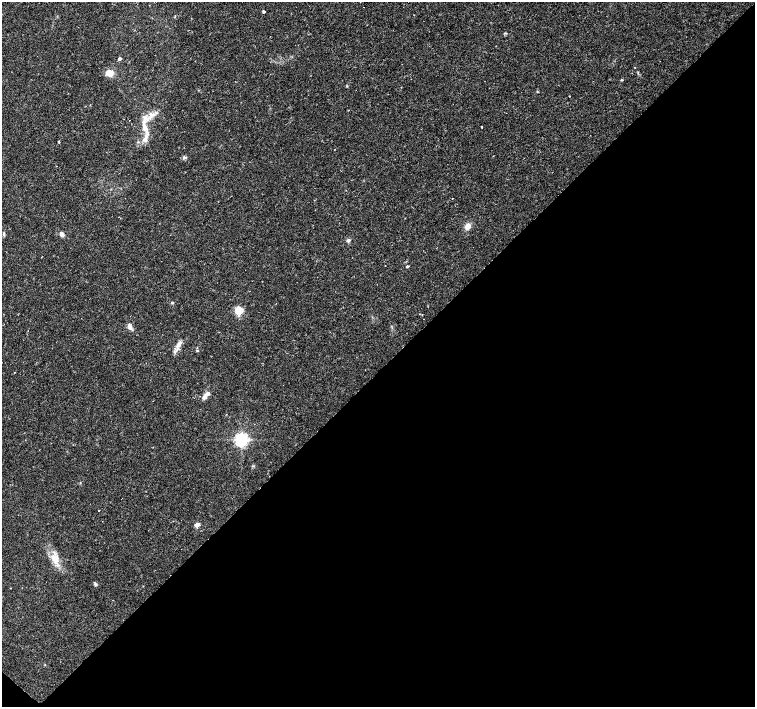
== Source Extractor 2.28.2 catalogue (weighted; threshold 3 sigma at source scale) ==
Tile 15 of 4 x 4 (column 3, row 4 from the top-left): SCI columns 3022-4527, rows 235-1643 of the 6035 x 6035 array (HDU 1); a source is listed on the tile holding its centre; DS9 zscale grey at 2 x 2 block average (1 PNG px = mean of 2 x 2 image px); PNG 757 x 709 px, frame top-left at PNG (2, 2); no overlay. Shown black and unused: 48% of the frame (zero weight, under 2 of 3 exposures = <1% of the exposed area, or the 3 px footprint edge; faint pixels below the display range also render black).
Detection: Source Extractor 2.28.2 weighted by HDU 2 'WHT'; one run over the whole footprint, this tile lists its part. Background 0.0488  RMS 0.0036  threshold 0.0161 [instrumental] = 3 sigma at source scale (4.5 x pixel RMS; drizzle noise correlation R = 1.50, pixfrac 1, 0.0396/0.0396 arcsec/px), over >= 5 px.
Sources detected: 33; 1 inside a brighter listed object's ellipse — not listed separately; the other 32 listed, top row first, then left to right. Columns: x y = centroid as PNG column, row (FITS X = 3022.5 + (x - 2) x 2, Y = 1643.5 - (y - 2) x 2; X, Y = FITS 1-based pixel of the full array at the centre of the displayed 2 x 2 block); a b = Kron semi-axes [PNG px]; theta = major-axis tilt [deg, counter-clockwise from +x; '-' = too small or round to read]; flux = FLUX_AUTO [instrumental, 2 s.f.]
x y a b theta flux
263 11 2 2 - 1.9
119 59 2 2 - 3.1
109 73 8 7 - 7.5
621 80 4 2 - 0.57
347 86 3 2 - 0.55
569 96 2 2 - 0.44
152 115 11 5 40 5.3
129 120 2 2 - 0.32
481 127 2 2 - 0.82
145 128 12 6 -60 6.6
144 139 8 5 58 4.2
59 142 2 2 - 1.2
184 157 5 3 - 1.2
452 198 2 2 - 0.38
467 226 7 5 67 4.9
4 234 5 3 - 1.3
62 234 6 4 -56 3.4
348 240 5 4 - 1.5
385 265 2 2 - 0.3
407 266 3 3 - 0.92
172 303 3 2 - 1.5
239 311 3 3 - 51
422 315 2 2 - 0.36
130 327 9 5 -68 3
179 344 10 5 61 4.8
197 351 3 2 - 0.54
206 395 12 4 49 4.9
241 439 4 4 - 250
99 510 2 2 - 1.7
197 525 3 3 - 10
55 558 10 9 - 8.5
96 584 5 3 - 1.3